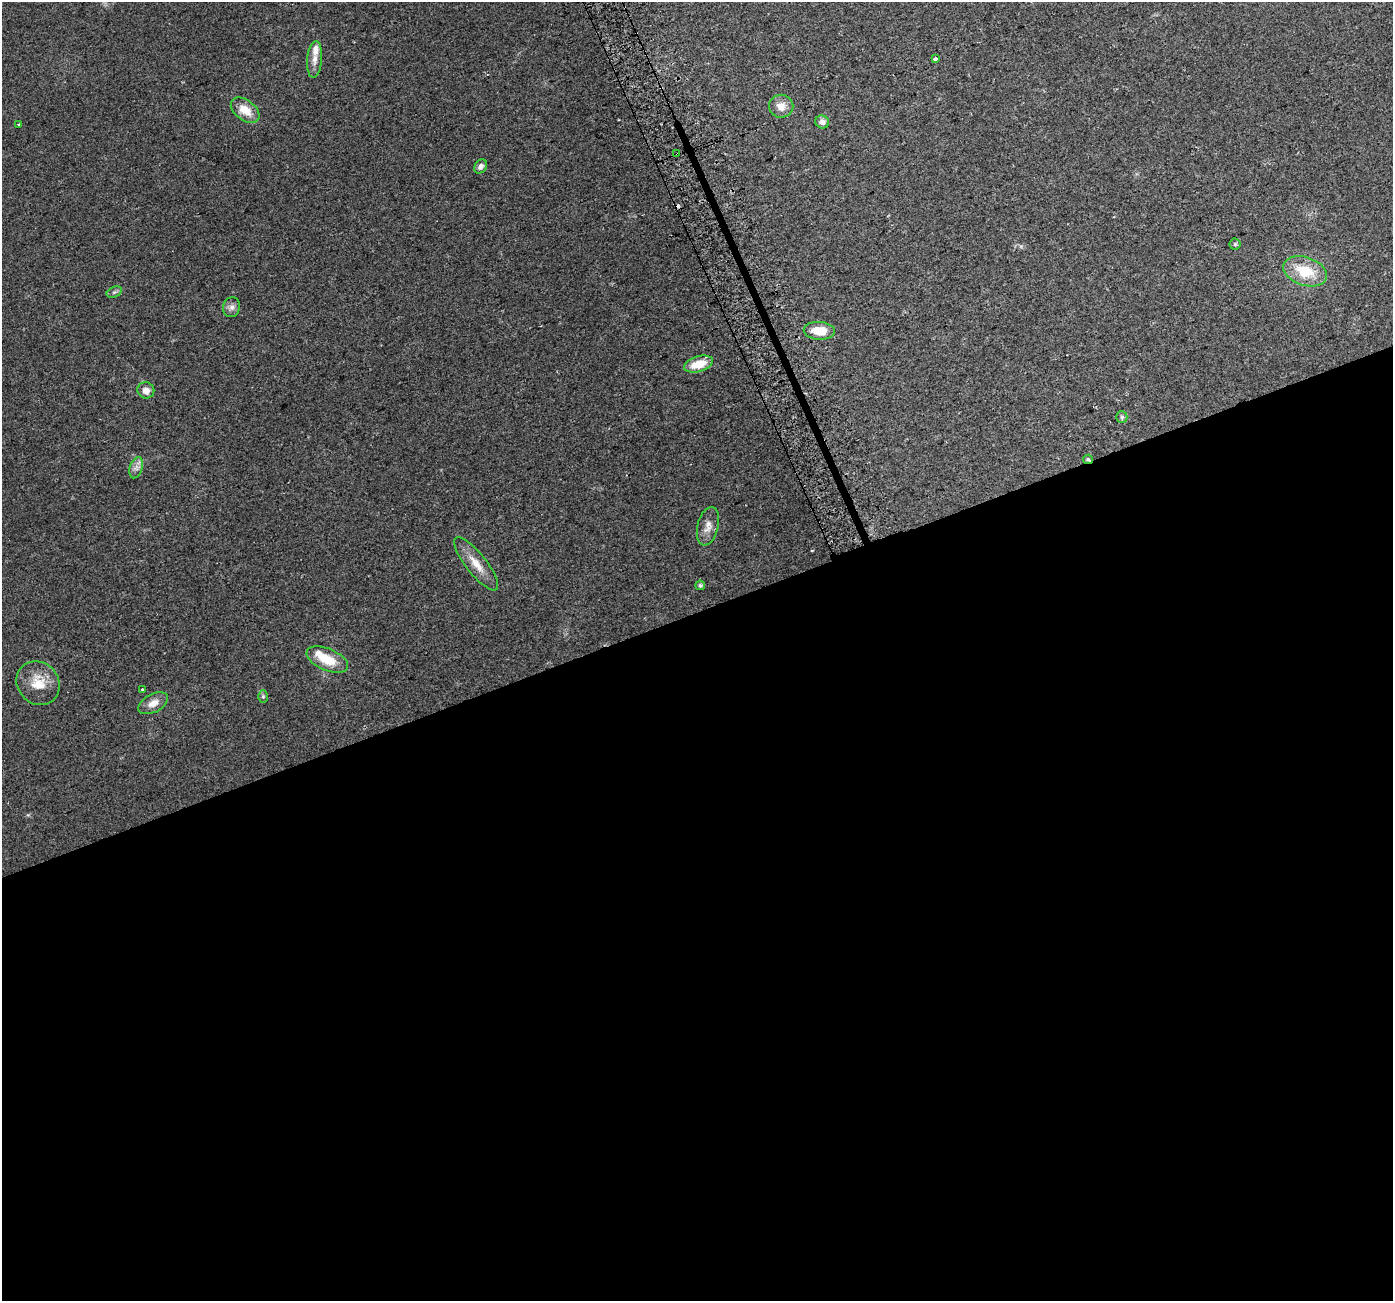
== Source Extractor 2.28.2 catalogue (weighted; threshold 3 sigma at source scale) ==
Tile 15 of 4 x 4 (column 3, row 4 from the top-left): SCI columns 2814-4204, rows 96-1394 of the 5630 x 5441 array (HDU 1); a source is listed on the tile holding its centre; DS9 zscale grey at full resolution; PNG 1395 x 1303 px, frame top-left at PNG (2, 2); each listed source drawn as its Kron ellipse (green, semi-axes under 4 px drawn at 4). Shown black and unused: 53% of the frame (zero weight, under 2 of 3 exposures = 2% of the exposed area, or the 3 px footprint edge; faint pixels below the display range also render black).
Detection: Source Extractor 2.28.2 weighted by HDU 2 'WHT'; one run over the whole footprint, this tile lists its part. Background 0.059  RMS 0.0083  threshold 0.0372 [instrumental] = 3 sigma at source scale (4.5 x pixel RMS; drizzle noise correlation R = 1.50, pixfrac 1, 0.0396/0.0396 arcsec/px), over >= 5 px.
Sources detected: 30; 2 cosmic-ray / hot-pixel residue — neither listed nor drawn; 2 inside a brighter listed object's ellipse — not listed separately; the other 26 listed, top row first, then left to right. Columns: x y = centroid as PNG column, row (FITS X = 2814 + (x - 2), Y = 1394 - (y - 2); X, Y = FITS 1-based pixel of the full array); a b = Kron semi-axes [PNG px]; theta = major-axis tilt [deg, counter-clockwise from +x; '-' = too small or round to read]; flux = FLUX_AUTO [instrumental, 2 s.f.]
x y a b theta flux
935 58 3 3 - 5.4
315 59 18 7 85 6.4
781 106 12 11 - 8.2
245 110 16 10 -37 14
822 122 7 6 - 4.4
18 124 3 3 - 2.3
677 154 3 2 - 1
481 166 7 6 - 2.7
1235 244 5 5 - 1.2
1305 271 22 14 -19 26
114 292 8 5 25 1.8
231 307 10 8 74 3.8
819 331 15 9 -3 16
698 364 15 7 16 18
146 390 8 8 - 6.2
1122 417 6 6 - 1.5
1088 459 5 4 - 1.2
136 468 11 6 72 3.9
708 526 20 10 76 7.5
476 564 33 10 -51 13
700 585 5 5 - 1.4
327 659 22 11 -23 20
38 683 23 20 -48 18
143 690 3 3 - 3.3
263 697 6 5 - 1.3
153 703 16 9 27 7.7
Overlapping masked pixels (flux is a lower limit): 2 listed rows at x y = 677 154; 1088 459